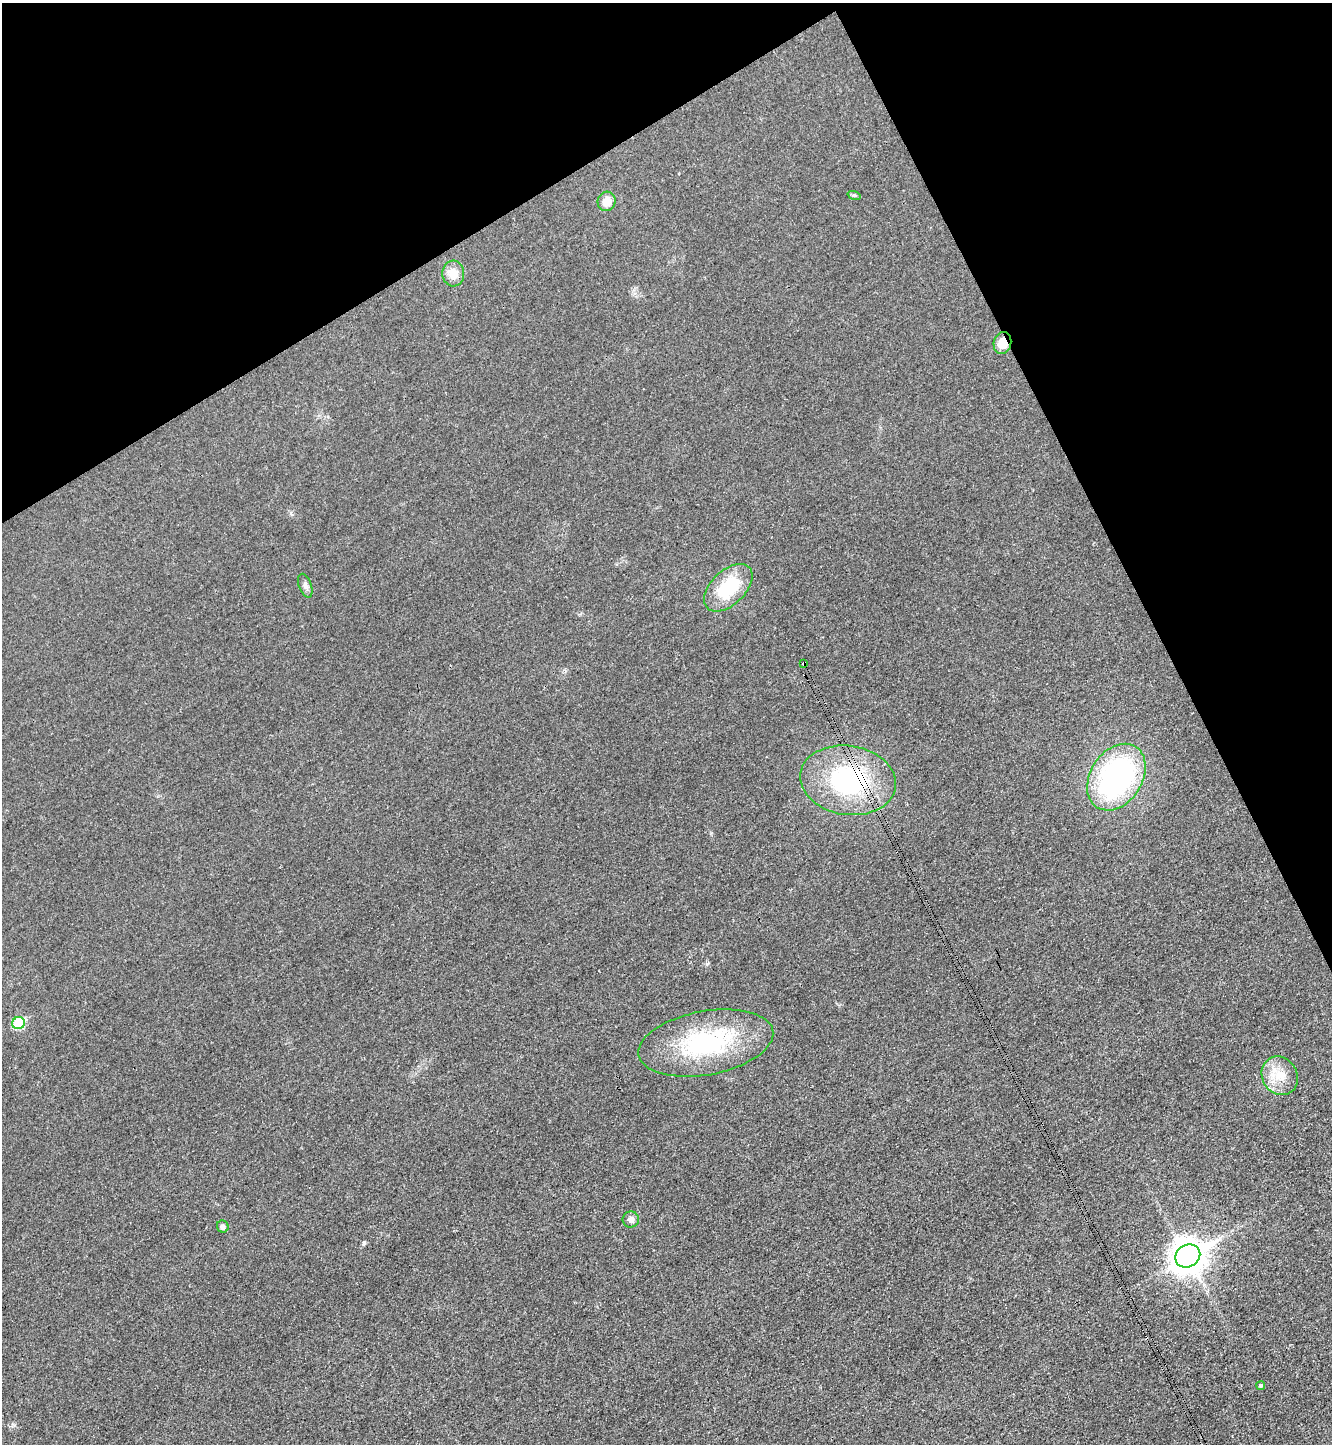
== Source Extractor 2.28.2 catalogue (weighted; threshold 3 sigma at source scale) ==
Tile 3 of 4 x 4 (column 3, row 1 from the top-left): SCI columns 2821-4150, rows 4350-5791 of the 5789 x 5803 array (HDU 1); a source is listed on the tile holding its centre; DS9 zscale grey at full resolution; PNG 1334 x 1446 px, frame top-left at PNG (2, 3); each listed source drawn as its Kron ellipse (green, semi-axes under 4 px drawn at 4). Shown black and unused: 24% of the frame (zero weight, under 3 of 4 exposures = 1% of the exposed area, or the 3 px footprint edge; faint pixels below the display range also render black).
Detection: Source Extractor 2.28.2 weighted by HDU 2 'WHT'; one run over the whole footprint, this tile lists its part. Background 0.0342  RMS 0.0048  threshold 0.0215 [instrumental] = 3 sigma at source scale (4.5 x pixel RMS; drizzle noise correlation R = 1.50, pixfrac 1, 0.05/0.05 arcsec/px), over >= 5 px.
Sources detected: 17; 1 cosmic-ray / hot-pixel residue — neither listed nor drawn; the other 16 listed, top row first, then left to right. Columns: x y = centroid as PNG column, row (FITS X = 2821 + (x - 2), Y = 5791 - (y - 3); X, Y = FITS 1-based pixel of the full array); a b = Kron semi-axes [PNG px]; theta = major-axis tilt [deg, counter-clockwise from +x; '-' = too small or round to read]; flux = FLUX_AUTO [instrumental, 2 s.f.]
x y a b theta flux
854 195 7 4 -18 0.68
607 201 10 9 - 5.6
453 273 13 11 -87 7
1002 343 11 8 77 7.4
305 586 12 6 -70 1.9
728 588 29 17 44 25
804 663 4 3 - 0.7
1116 777 36 26 57 110
848 780 48 34 -9 70
18 1023 6 6 - 26
706 1043 68 32 10 60
1280 1076 20 17 -59 10
631 1219 8 8 - 2.5
223 1226 6 5 - 2.2
1188 1256 13 11 31 880
1261 1386 4 4 - 0.8
Overlapping masked pixels (flux is a lower limit): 3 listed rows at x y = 1002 343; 804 663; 848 780
Unlisted compact peaks at least as high as the median listed source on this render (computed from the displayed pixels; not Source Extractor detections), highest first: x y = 364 1243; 707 964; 14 1425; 711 833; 291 513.